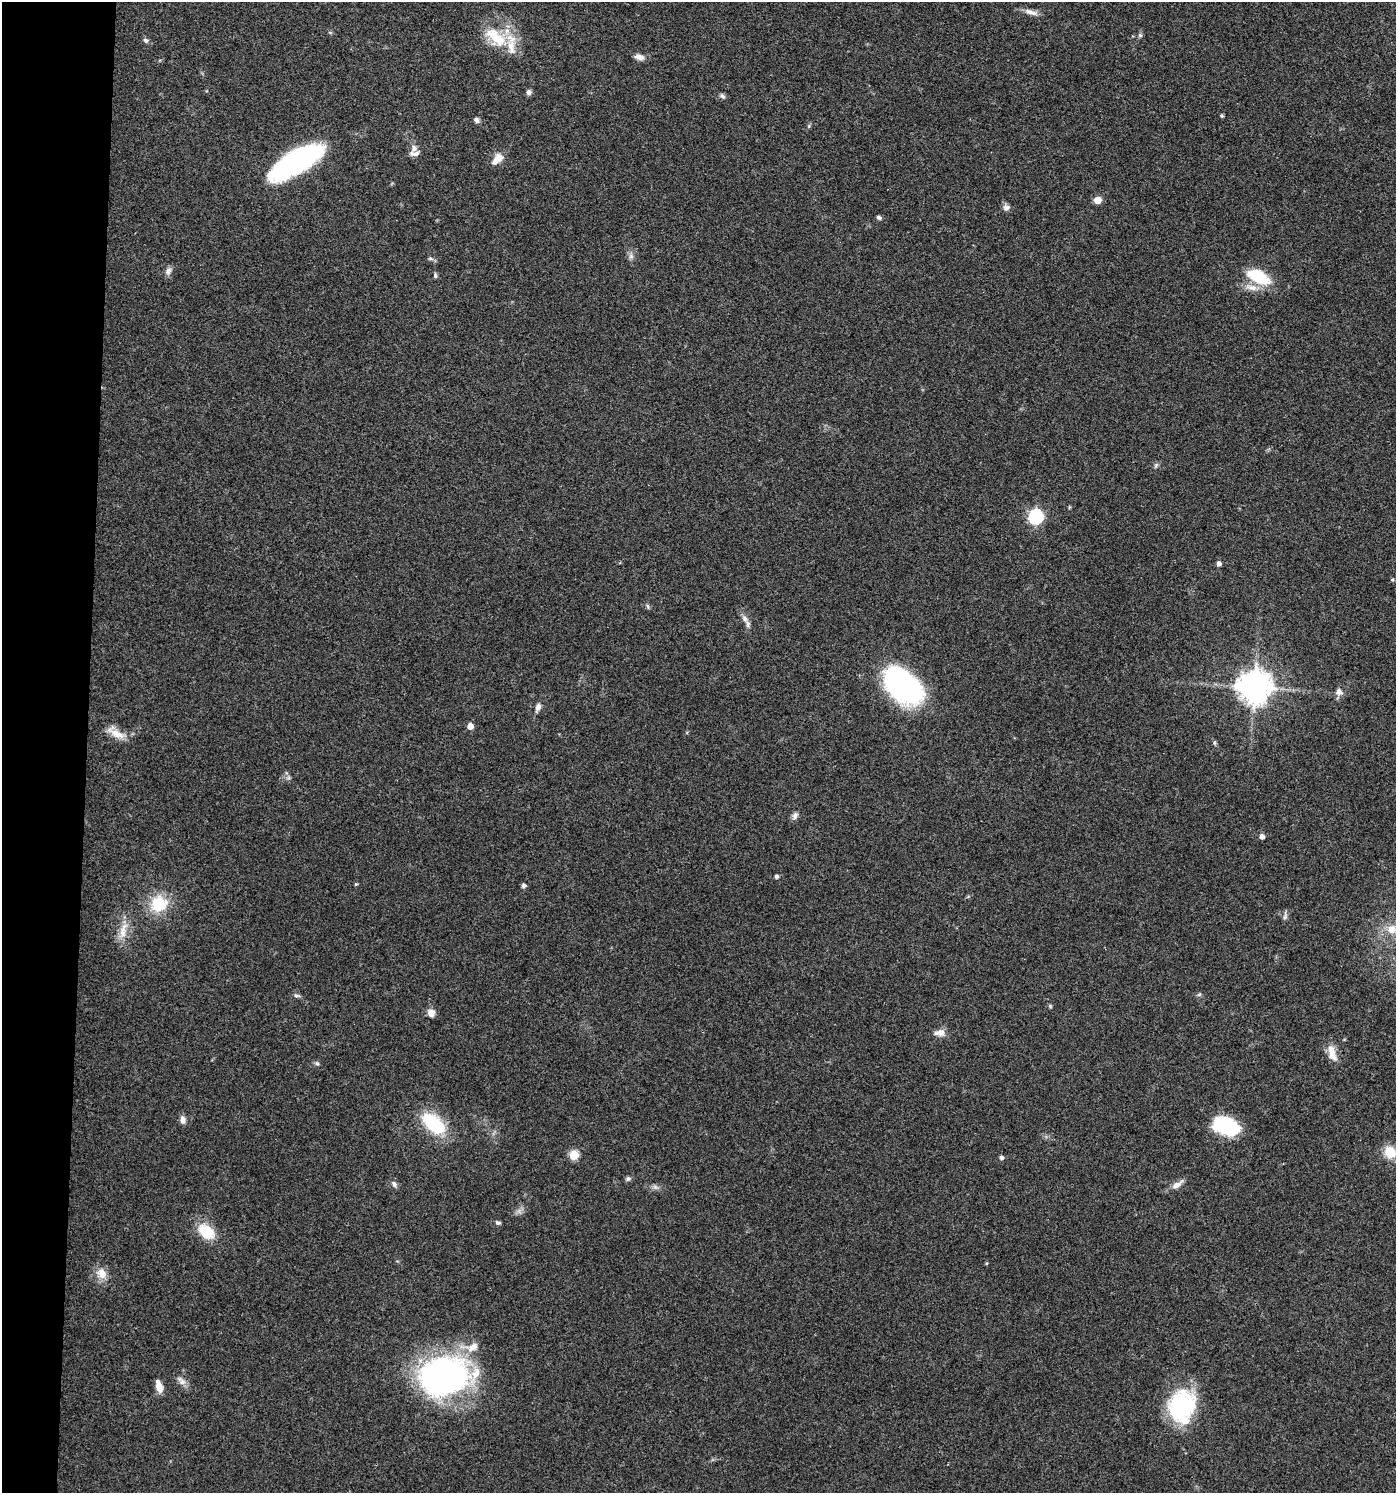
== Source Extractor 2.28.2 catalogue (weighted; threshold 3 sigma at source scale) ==
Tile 4 of 3 x 3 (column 1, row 2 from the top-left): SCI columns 105-1498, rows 1496-2986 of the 4500 x 4479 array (HDU 1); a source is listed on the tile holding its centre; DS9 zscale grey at full resolution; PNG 1398 x 1495 px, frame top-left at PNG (2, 2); no overlay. Shown black and unused: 6% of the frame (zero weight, under 3 of 4 exposures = <1% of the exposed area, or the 3 px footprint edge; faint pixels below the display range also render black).
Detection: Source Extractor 2.28.2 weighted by HDU 2 'WHT'; one run over the whole footprint, this tile lists its part. Background 0.0804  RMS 0.0056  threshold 0.0252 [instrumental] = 3 sigma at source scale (4.5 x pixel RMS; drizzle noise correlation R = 1.50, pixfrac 1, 0.05/0.05 arcsec/px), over >= 5 px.
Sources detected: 72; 6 inside a brighter listed object's ellipse — not listed separately; the other 66 listed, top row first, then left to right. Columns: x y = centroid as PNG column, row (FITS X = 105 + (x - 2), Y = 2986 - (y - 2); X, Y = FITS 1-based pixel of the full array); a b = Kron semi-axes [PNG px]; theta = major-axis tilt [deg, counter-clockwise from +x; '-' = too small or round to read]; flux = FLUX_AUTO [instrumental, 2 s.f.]
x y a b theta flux
1031 12 19 6 -16 3.6
1140 35 6 5 - 1
145 40 7 6 - 1.3
498 40 28 20 -14 20
639 57 12 7 -14 3.3
529 92 7 6 - 1.6
722 96 7 6 - 1.4
1221 116 3 3 - 0.9
476 120 7 5 -57 1.6
414 148 15 8 78 3.3
499 157 12 11 - 5
295 162 48 16 30 140
1097 200 7 6 - 5.2
1006 208 8 8 - 2.4
879 217 6 5 - 1.3
631 256 8 6 -46 1.7
430 258 7 5 -17 1.2
168 271 11 8 70 2.3
435 275 6 5 - 1.1
1258 277 26 12 -28 24
1251 287 20 8 -13 5.5
1156 465 8 4 46 1.1
1036 517 7 6 - 96
1219 564 5 4 - 2.6
1392 580 6 4 0 0.59
648 606 8 4 -81 0.89
745 619 11 7 -59 2.9
903 686 40 24 -41 120
1254 687 11 11 - 870
1339 692 10 9 - 3.1
538 707 11 6 71 2.5
470 726 5 5 - 5.1
116 733 28 10 -30 7.8
1215 743 6 5 - 0.91
795 816 10 7 62 2.2
1262 836 5 5 - 2.9
776 876 5 4 - 1.5
356 884 4 4 - 0.7
523 885 4 4 - 1.7
159 904 19 17 42 22
1285 916 12 5 81 1.6
1392 929 13 12 - 7.1
123 931 26 9 77 7.9
1199 995 6 4 2 0.9
297 996 9 4 -2 1.2
1050 1006 6 4 -46 0.71
431 1013 9 9 - 3.7
939 1033 16 9 5 3.8
1332 1053 23 9 -72 7
317 1063 6 5 - 1
183 1120 10 6 -84 2.7
433 1123 24 14 -39 37
1226 1126 28 17 -21 34
1390 1152 12 11 - 13
574 1155 5 5 - 22
1001 1158 5 4 - 1.6
628 1179 7 6 - 1.3
394 1184 9 6 -55 1.8
1176 1185 16 7 34 4.2
498 1222 7 5 -19 1.2
206 1232 21 14 -40 17
102 1274 15 11 -59 6.5
444 1376 51 35 14 190
182 1382 11 9 -45 3.2
159 1386 15 7 -73 5.8
1182 1406 37 30 78 53
Isophote crosses this tile's border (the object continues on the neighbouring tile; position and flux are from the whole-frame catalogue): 1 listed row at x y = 1390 1152